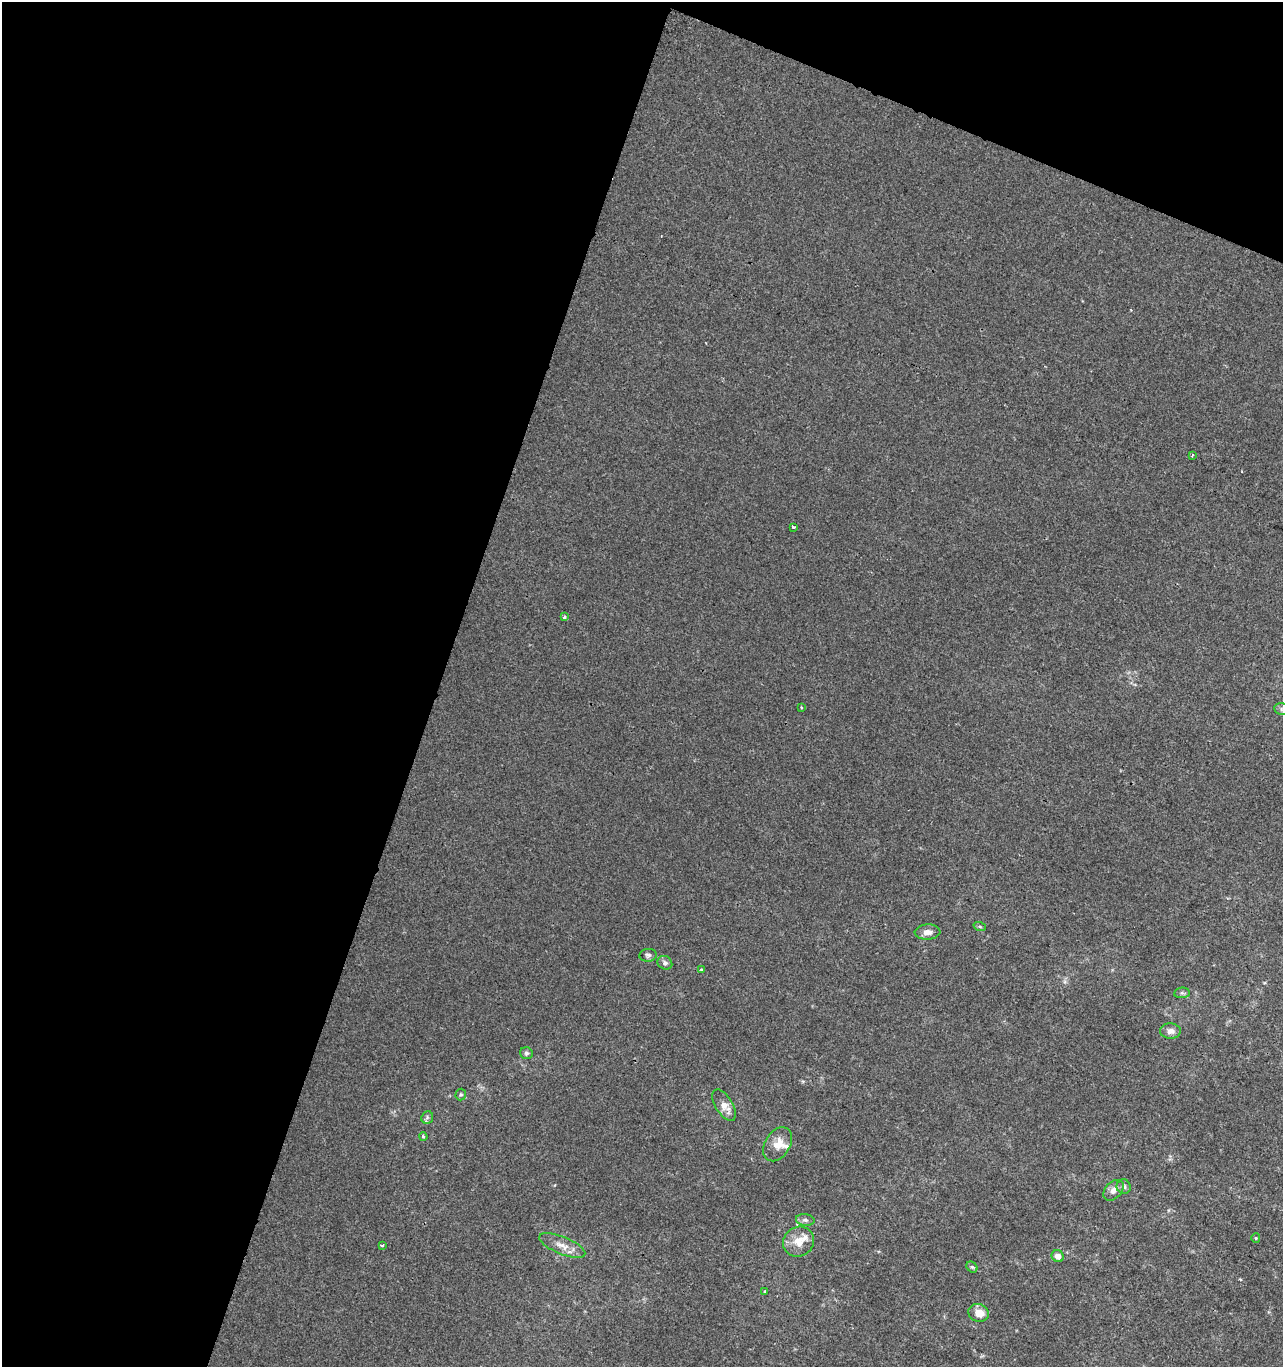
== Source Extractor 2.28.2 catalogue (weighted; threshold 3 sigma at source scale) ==
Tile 1 of 2 x 2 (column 1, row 1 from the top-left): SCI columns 109-1389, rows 1366-2730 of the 2795 x 2730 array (HDU 1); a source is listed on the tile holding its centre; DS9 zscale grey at full resolution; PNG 1285 x 1369 px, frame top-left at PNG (2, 2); each listed source drawn as its Kron ellipse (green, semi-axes under 4 px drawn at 4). Shown black and unused: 39% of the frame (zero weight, under 2 of 3 exposures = <1% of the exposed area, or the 3 px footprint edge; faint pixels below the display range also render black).
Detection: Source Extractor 2.28.2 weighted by HDU 2 'WHT'; one run over the whole footprint, this tile lists its part. Background 3.84e-04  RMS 0.0042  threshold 0.0188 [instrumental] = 3 sigma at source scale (4.5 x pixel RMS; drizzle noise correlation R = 1.50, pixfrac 1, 0.0396/0.0396 arcsec/px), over >= 5 px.
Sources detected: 31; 2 inside a brighter listed object's ellipse — not listed separately; the other 29 listed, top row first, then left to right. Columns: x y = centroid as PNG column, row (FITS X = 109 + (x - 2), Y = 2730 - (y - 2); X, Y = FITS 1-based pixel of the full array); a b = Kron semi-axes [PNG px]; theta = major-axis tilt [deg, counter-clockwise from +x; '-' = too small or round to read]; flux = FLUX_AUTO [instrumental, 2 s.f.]
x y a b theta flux
1192 455 3 3 - 0.55
793 527 3 2 - 0.89
564 617 3 3 - 1.8
801 707 4 2 - 0.35
1282 709 8 6 -11 0.98
980 927 6 4 -20 0.55
927 932 13 7 3 2.9
648 955 8 6 6 1.1
665 963 8 6 -34 1.3
701 969 4 3 - 0.52
1182 993 8 5 6 0.91
1170 1031 10 7 -2 2.2
526 1053 6 6 - 0.87
461 1095 6 5 - 0.62
724 1105 17 8 -58 4.1
427 1117 6 5 - 0.86
423 1137 4 3 - 0.72
778 1144 18 12 58 5.3
1124 1187 7 7 - 1.2
1113 1190 12 8 46 2.7
805 1220 9 6 -9 1.4
1256 1238 5 4 - 0.45
798 1242 16 14 33 6.5
382 1246 3 3 - 0.66
562 1246 24 8 -22 4.6
1058 1256 6 5 - 2.6
972 1267 6 5 - 0.68
765 1292 3 3 - 1.1
979 1313 10 8 -19 4.2
Isophote crosses this tile's border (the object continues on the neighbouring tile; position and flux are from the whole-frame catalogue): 1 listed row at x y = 1282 709